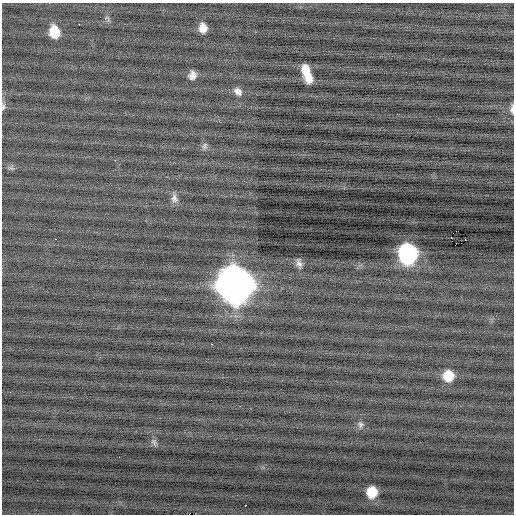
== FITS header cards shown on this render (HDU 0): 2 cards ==
NAXIS1  =                  512 / Axis length
NAXIS2  =                  512 / Axis length

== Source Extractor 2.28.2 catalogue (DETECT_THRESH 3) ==
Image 512 x 512 px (HDU 0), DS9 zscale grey, 1 PNG px = 1 image px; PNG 516 x 516 px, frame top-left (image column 1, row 512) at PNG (2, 3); no overlay
Background -0.081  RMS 0.74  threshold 2.23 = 3 sigma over >= 5 px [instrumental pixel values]
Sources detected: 30; all 30 listed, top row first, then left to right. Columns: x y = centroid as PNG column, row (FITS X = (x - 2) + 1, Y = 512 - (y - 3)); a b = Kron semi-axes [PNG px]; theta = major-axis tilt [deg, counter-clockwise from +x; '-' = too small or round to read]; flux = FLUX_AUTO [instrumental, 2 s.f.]
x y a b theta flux
107 19 12 5 -49 150
79 24 3 2 - 89
203 28 11 8 -79 510
54 32 13 10 -77 1100
306 71 13 8 -77 790
192 75 10 9 - 330
309 79 9 8 - 450
238 91 11 8 -43 310
3 107 10 6 81 140
512 109 13 5 90 190
205 146 10 8 62 170
115 160 2 2 - 230
11 168 11 5 -18 130
174 198 13 9 -82 280
458 231 2 2 - 750
451 237 2 2 - 540
55 239 2 2 - 410
465 240 2 2 - 170
408 254 13 11 -84 11000
299 263 10 6 -75 220
235 285 17 15 -72 100000
211 344 3 2 - 340
448 376 10 10 - 1100
10 392 2 2 - 120
361 425 9 8 - 190
154 442 11 6 -65 150
119 457 2 2 - 24
372 492 11 10 - 1100
245 505 3 2 - 220
189 514 2 2 - 370
At the frame edge (FLAGS 8, measured only in part): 3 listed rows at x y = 3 107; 512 109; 189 514